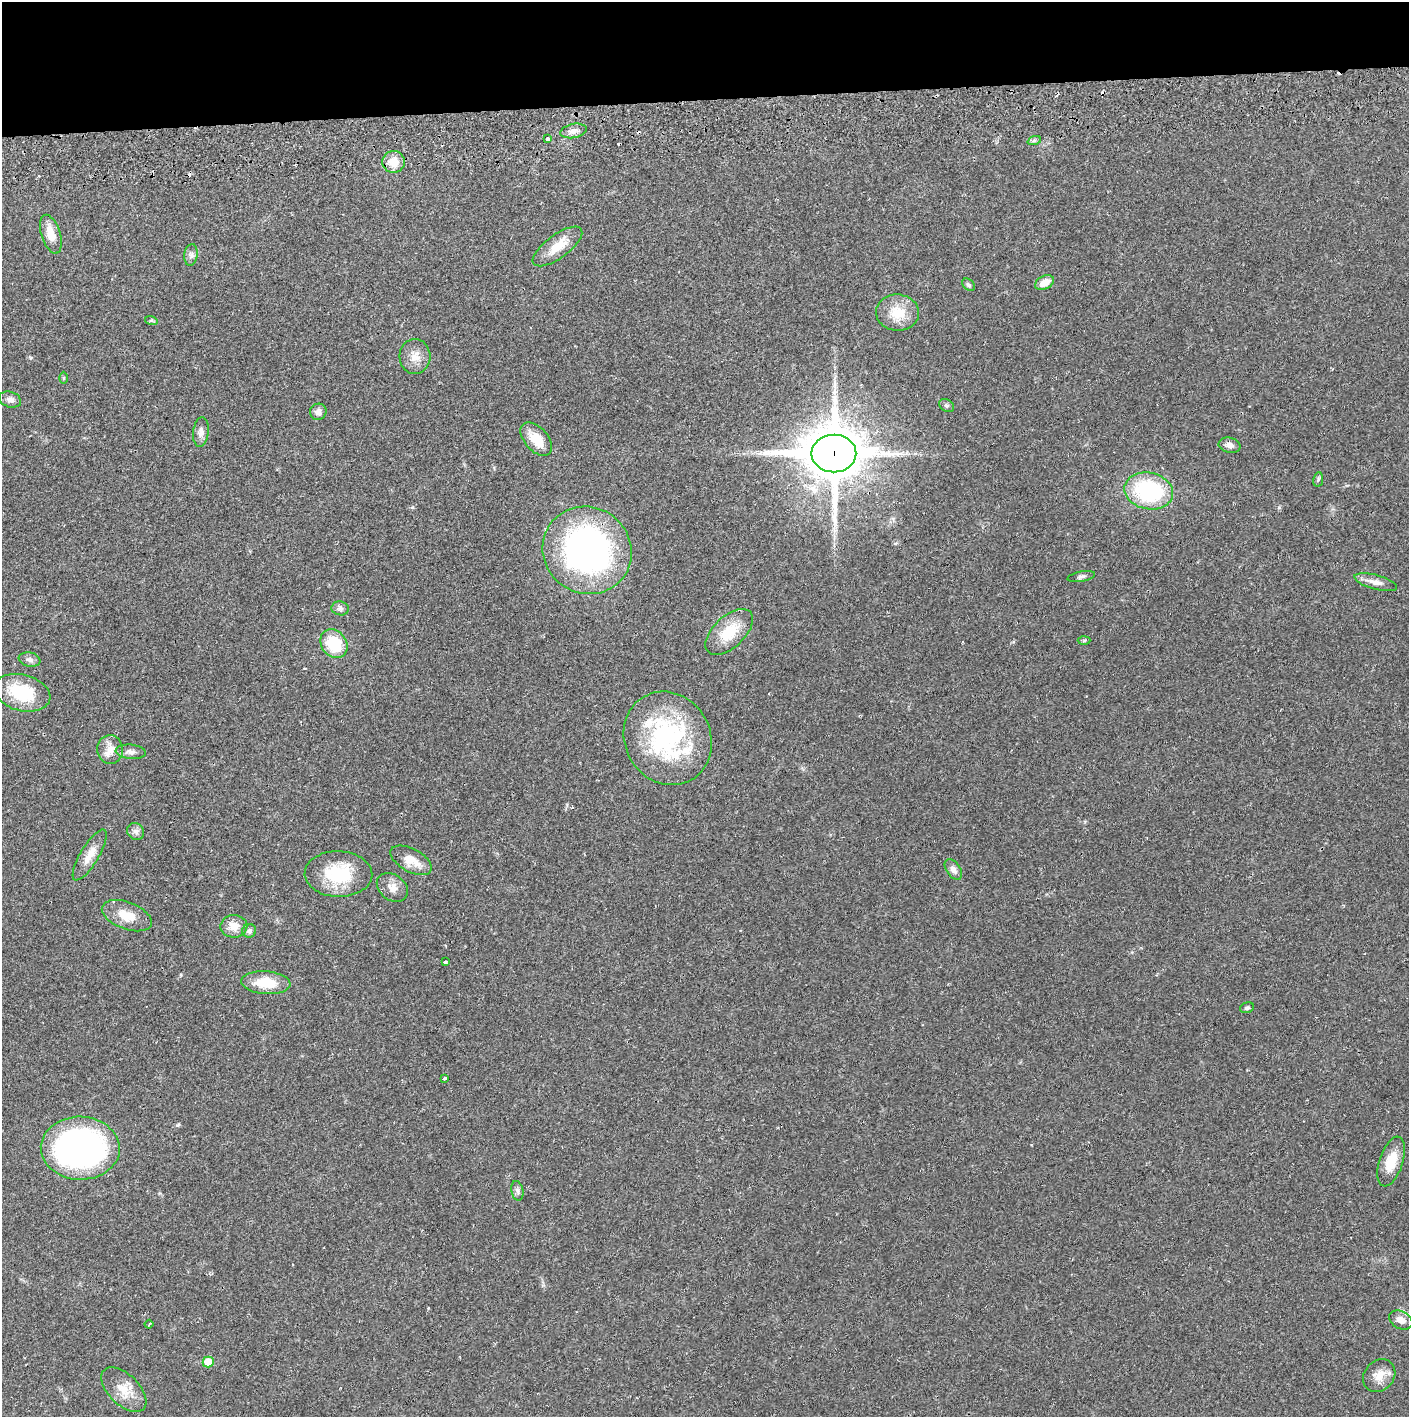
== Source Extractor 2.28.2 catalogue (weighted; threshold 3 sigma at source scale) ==
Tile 2 of 3 x 3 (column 2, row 1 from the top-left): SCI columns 1410-2816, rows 2886-4300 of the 4229 x 4358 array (HDU 1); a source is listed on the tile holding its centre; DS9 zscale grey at full resolution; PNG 1411 x 1419 px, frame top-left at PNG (2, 2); each listed source drawn as its Kron ellipse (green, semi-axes under 4 px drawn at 4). Shown black and unused: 7% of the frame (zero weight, under 2 of 3 exposures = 3% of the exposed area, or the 3 px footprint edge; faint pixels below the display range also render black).
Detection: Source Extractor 2.28.2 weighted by HDU 2 'WHT'; one run over the whole footprint, this tile lists its part. Background 0.0218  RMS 0.0035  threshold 0.0157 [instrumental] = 3 sigma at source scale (4.5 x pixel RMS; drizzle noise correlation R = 1.50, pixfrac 1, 0.05/0.05 arcsec/px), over >= 5 px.
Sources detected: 63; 7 cosmic-ray / hot-pixel residue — neither listed nor drawn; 1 inside a brighter listed object's ellipse — not listed separately; the other 55 listed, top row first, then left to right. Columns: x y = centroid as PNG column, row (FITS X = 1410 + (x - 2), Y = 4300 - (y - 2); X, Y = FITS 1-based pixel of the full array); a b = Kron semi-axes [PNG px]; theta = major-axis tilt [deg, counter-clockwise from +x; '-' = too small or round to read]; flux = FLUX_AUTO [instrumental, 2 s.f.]
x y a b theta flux
573 131 13 7 11 2
547 139 3 3 - 1.9
1034 141 7 4 19 0.64
393 162 11 11 - 5.2
51 234 20 9 -72 5.2
557 246 29 11 36 6.4
191 255 11 6 83 1.3
1044 283 10 6 28 3.3
968 285 7 5 -39 0.68
898 313 21 18 -3 7.8
151 320 6 4 -18 0.49
415 356 17 15 -87 4
64 378 6 4 90 0.45
10 400 11 7 -19 1.7
947 405 8 6 -34 0.67
318 412 8 8 - 1.8
201 432 15 7 84 1.9
536 439 20 11 -48 6.9
1229 445 11 7 -11 1.8
834 453 22 19 0 1800
1318 480 7 5 79 0.61
1149 491 24 18 -12 34
587 550 45 43 -36 110
1081 577 14 5 10 1
1376 582 22 7 -15 2.6
340 608 9 7 -9 1.1
729 632 29 15 44 10
1084 640 6 4 2 0.5
334 644 15 12 -52 13
29 660 11 7 -11 1.3
22 693 28 18 -15 15
668 738 48 42 -60 51
110 749 14 13 - 3.6
131 752 15 7 -5 1.7
136 831 9 8 - 1.3
90 855 29 9 59 4.6
411 860 22 11 -28 5.6
953 869 11 7 -54 1.7
338 874 34 23 -1 17
392 887 17 12 -37 3.2
127 916 26 13 -21 6.7
234 926 13 11 2 4
249 931 7 6 - 1.1
445 962 3 3 - 2.4
266 983 24 11 -4 9.3
1247 1008 7 5 18 0.68
444 1078 3 3 - 1.6
80 1148 39 31 -2 110
1391 1162 26 11 72 7.2
517 1191 10 6 -79 1.1
1401 1320 12 8 -28 2.4
149 1324 4 2 - 0.35
208 1362 5 5 - 6.6
1379 1376 18 14 48 4.2
124 1390 28 15 -45 6.3
Overlapping masked pixels (flux is a lower limit): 2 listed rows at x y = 834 453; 587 550